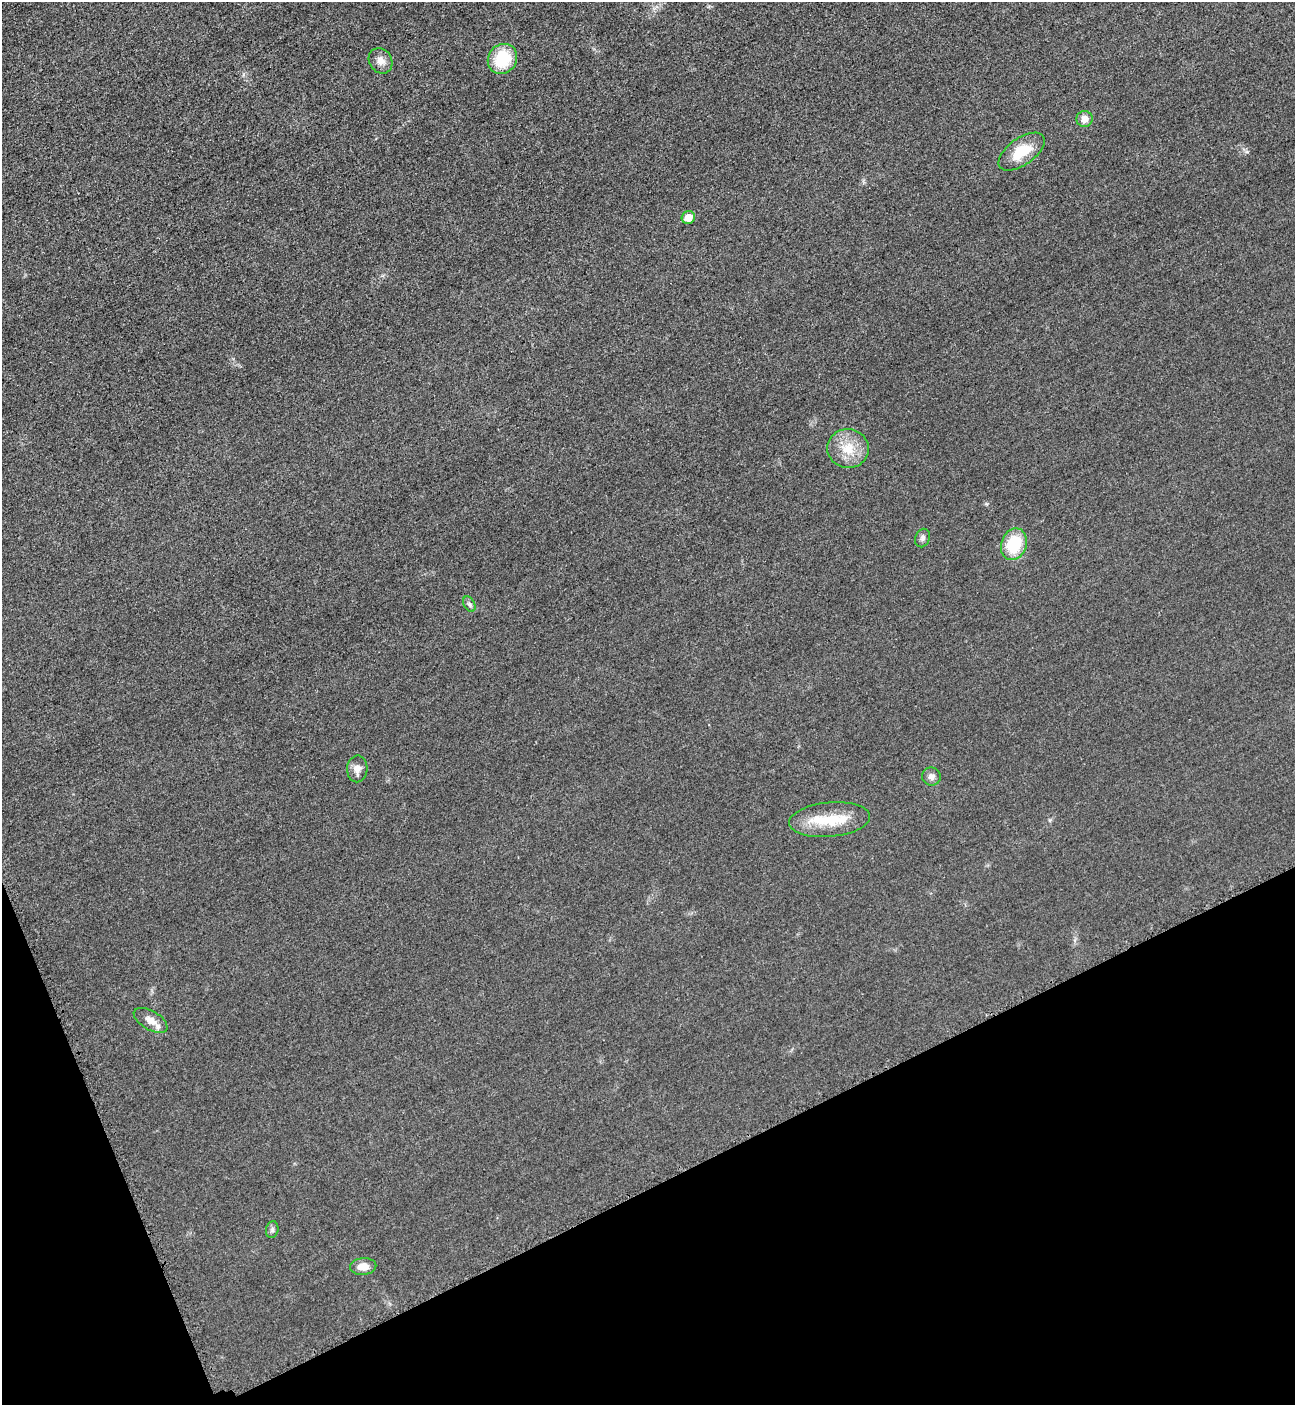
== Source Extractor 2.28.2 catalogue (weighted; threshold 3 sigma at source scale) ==
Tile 14 of 4 x 4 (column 2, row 4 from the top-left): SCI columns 1595-2887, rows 67-1469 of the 5669 x 5701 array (HDU 1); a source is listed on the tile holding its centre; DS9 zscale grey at full resolution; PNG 1297 x 1407 px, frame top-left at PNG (2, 2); each listed source drawn as its Kron ellipse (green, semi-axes under 4 px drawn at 4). Shown black and unused: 19% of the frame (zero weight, under 3 of 5 exposures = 4% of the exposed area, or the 3 px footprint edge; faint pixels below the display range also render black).
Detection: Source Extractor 2.28.2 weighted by HDU 2 'WHT'; one run over the whole footprint, this tile lists its part. Background 0.0193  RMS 0.0052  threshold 0.0234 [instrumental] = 3 sigma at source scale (4.5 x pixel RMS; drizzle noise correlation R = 1.50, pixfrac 1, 0.05/0.05 arcsec/px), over >= 5 px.
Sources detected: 17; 2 inside a brighter listed object's ellipse — not listed separately; the other 15 listed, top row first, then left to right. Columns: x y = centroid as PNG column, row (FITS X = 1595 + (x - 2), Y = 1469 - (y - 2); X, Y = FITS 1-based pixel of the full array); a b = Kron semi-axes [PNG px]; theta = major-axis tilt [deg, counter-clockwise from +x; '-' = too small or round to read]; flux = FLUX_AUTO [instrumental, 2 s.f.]
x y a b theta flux
502 59 16 14 51 21
381 61 13 11 -56 3.9
1085 119 8 8 - 3.7
1022 152 27 13 35 14
688 218 7 6 - 6.2
848 449 21 19 -6 12
923 538 9 7 68 1.6
1014 544 16 12 71 22
469 604 8 5 -60 1.4
357 769 13 10 88 3.7
931 776 9 9 - 2.5
830 820 40 17 5 17
151 1020 19 9 -30 5.1
272 1230 8 6 75 1.3
363 1266 13 8 4 5.4